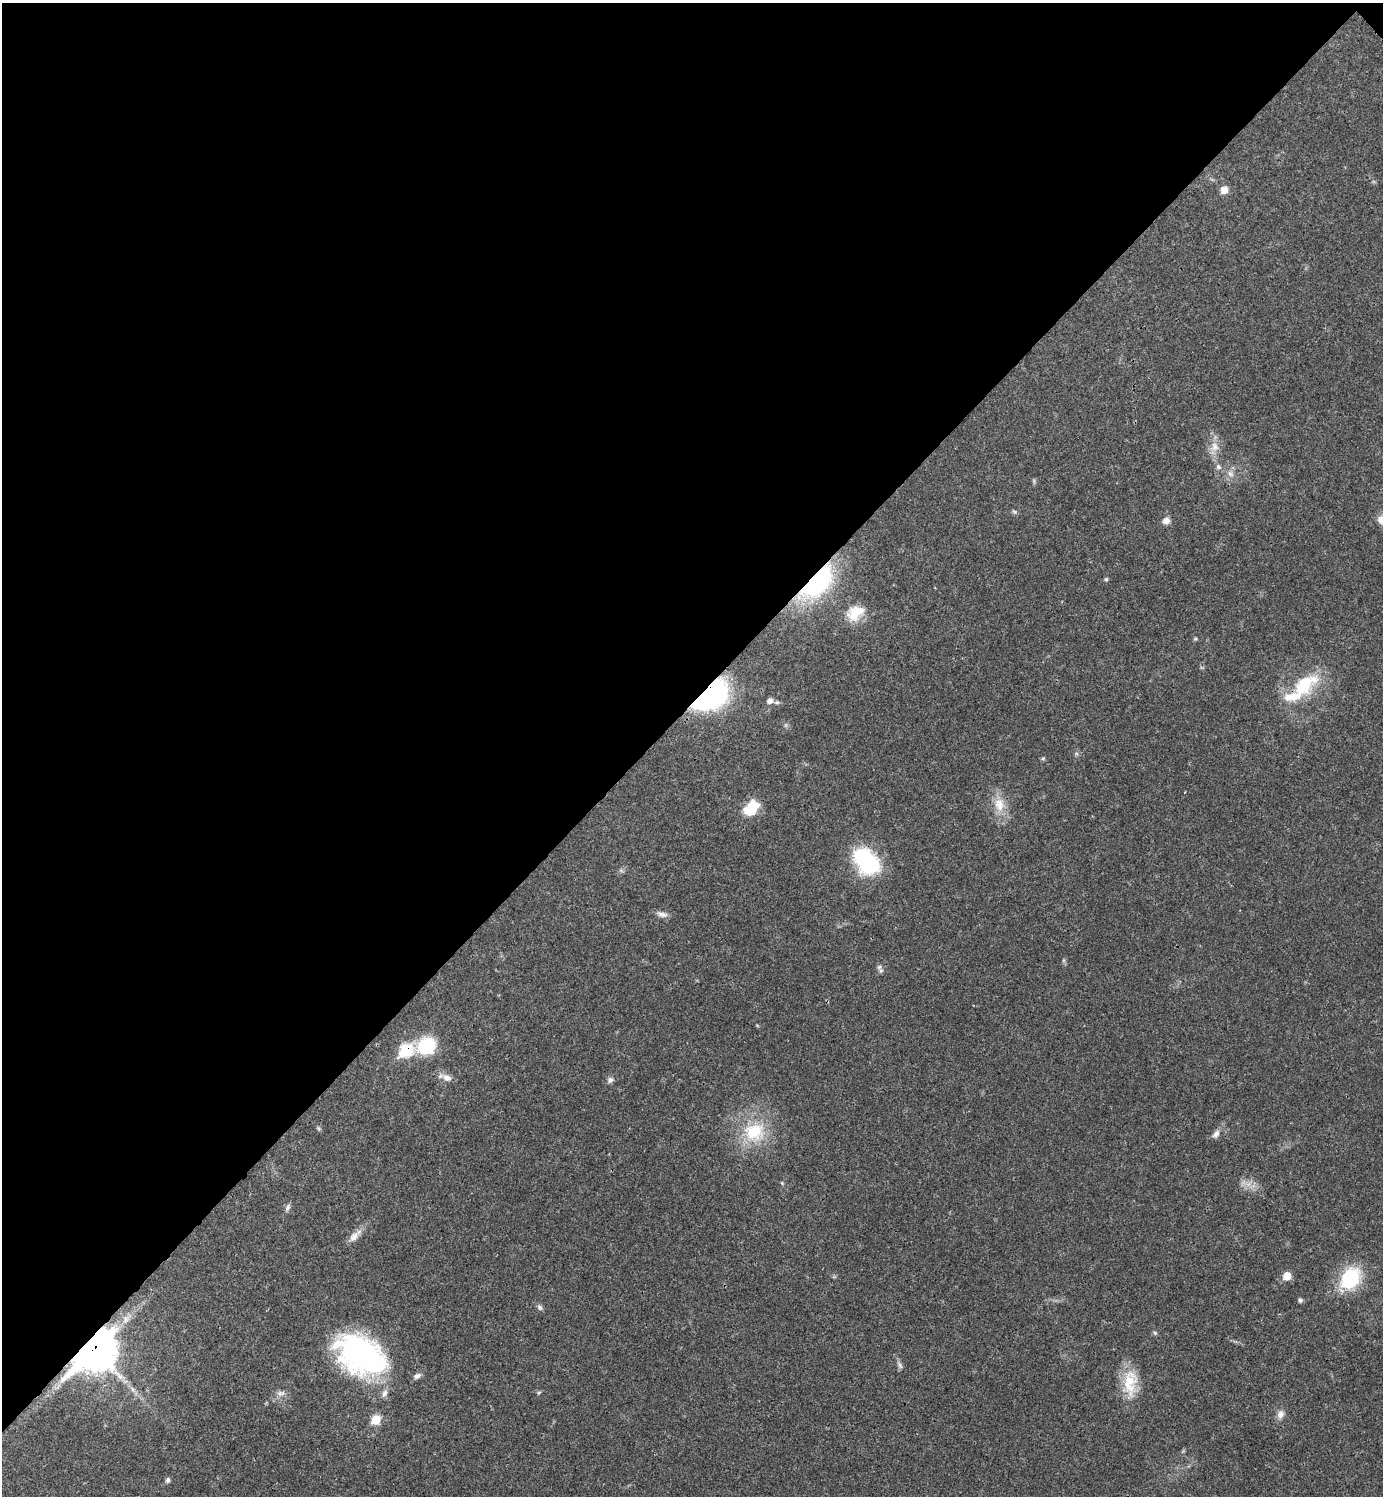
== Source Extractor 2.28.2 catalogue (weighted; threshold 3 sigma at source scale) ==
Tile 2 of 4 x 4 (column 2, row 1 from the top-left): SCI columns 1680-3060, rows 4483-5976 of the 5980 x 5981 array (HDU 1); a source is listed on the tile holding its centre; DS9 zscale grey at full resolution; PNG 1385 x 1498 px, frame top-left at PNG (2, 3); no overlay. Shown black and unused: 47% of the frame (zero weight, under 3 of 4 exposures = <1% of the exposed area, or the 3 px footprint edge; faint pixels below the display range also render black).
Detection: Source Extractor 2.28.2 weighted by HDU 2 'WHT'; one run over the whole footprint, this tile lists its part. Background 0.0194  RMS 0.0023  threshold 0.0102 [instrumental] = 3 sigma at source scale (4.5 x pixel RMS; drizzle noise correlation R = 1.50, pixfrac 1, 0.05/0.05 arcsec/px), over >= 5 px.
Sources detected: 49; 4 inside a brighter listed object's ellipse — not listed separately; the other 45 listed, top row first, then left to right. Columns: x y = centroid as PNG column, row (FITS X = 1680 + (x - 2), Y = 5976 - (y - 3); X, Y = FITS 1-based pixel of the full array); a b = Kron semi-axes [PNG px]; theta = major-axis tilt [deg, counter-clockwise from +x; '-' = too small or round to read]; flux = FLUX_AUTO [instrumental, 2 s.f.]
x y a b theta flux
1224 190 8 8 - 2.1
1214 447 14 11 -72 2.4
1218 467 8 7 - 0.82
1230 474 10 7 -50 1.2
1014 512 7 4 -44 0.38
1381 520 13 10 -53 1.5
1166 521 10 8 25 1.3
1106 580 5 5 - 0.33
817 583 47 23 46 27
855 613 23 16 39 5
1195 639 5 4 - 0.28
1304 685 40 21 40 13
710 696 32 18 38 49
770 701 9 8 - 0.92
1043 758 6 4 1 0.3
999 804 20 14 -75 4.1
752 811 27 10 88 3.5
866 861 29 19 -46 23
662 914 16 7 -15 1.2
879 967 8 7 - 0.7
427 1046 20 17 25 11
406 1050 10 8 39 13
447 1078 13 8 -24 1.7
610 1080 8 7 - 0.78
754 1132 29 25 11 12
1216 1134 11 7 48 1.1
782 1183 5 4 - 0.24
287 1208 11 6 63 0.73
354 1237 17 9 53 1.8
1287 1276 7 7 - 3.3
1350 1278 14 11 58 23
1300 1300 6 5 - 0.49
540 1307 9 6 -58 0.62
1155 1333 5 5 - 0.35
95 1351 19 13 45 460
361 1355 49 32 -32 57
900 1365 12 5 -59 0.7
417 1376 11 7 26 0.86
1130 1383 39 18 86 7.2
539 1392 6 4 19 0.28
281 1393 13 7 11 1.1
384 1393 12 7 62 1.1
1280 1414 12 9 61 1.3
376 1420 7 7 - 5.9
168 1480 6 5 - 0.72
Overlapping masked pixels (flux is a lower limit): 5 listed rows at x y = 817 583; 1304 685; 710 696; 406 1050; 95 1351
Isophote crosses this tile's border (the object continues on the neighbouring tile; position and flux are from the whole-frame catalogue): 1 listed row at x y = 1381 520